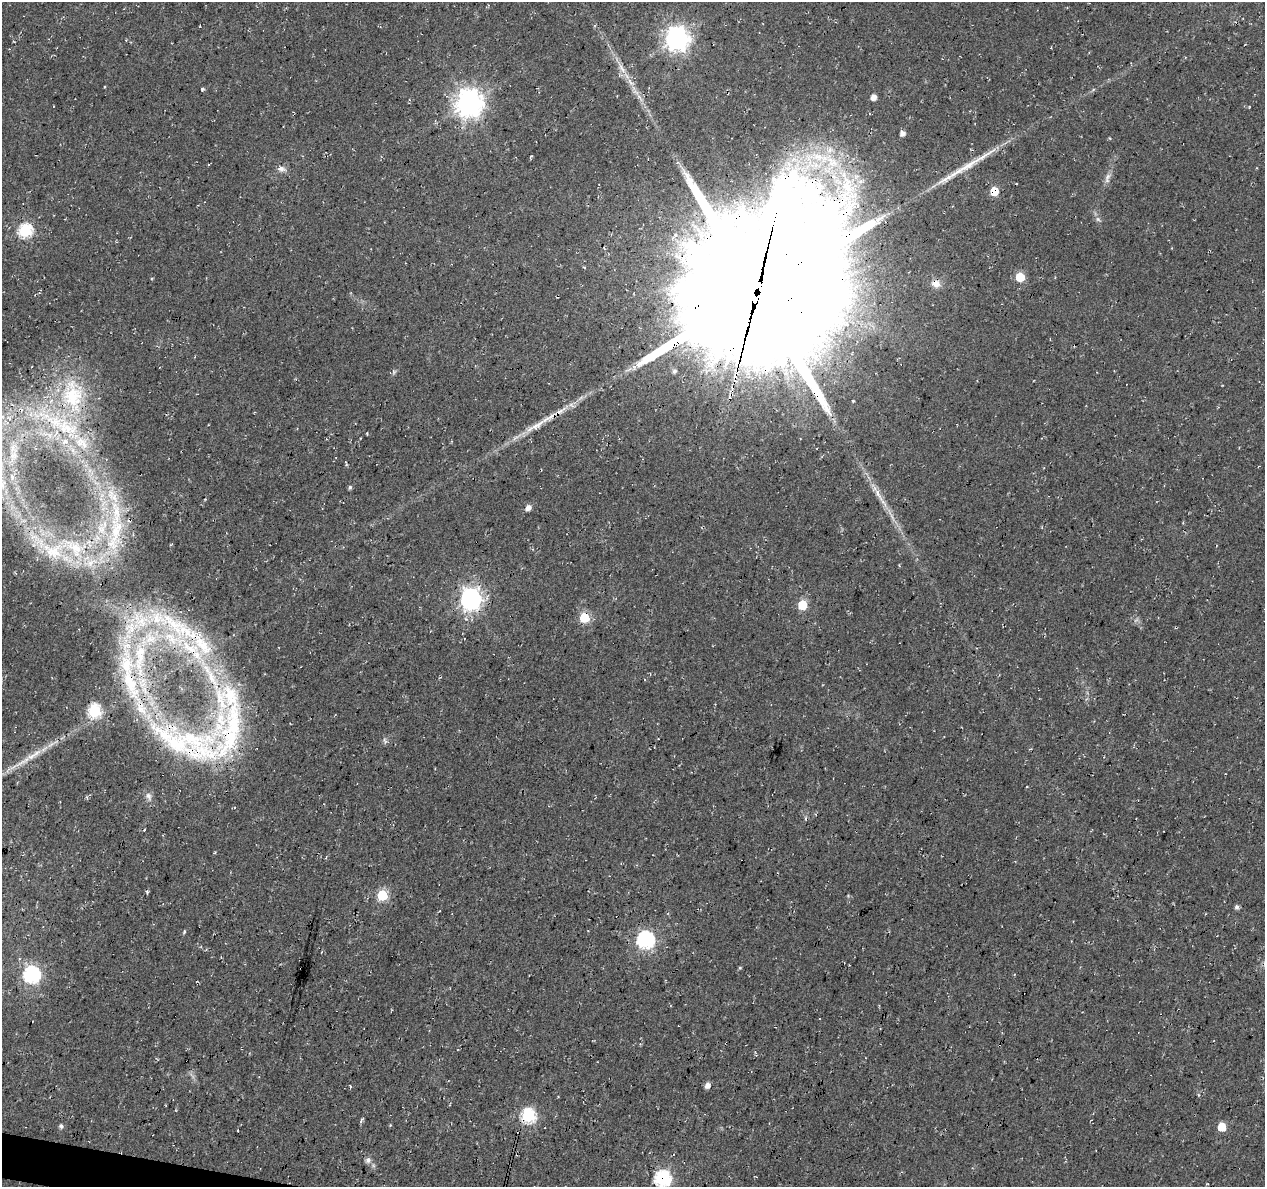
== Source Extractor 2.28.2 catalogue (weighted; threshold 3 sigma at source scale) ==
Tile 7 of 4 x 4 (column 3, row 2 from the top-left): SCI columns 2525-3787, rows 2595-3779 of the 5059 x 5250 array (HDU 1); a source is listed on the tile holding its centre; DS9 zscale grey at full resolution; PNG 1267 x 1189 px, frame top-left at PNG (2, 2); no overlay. Shown black and unused: <1% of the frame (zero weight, under 3 of 4 exposures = <1% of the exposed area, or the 3 px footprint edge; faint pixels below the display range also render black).
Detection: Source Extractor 2.28.2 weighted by HDU 2 'WHT'; one run over the whole footprint, this tile lists its part. Background 0.0177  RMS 0.0054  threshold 0.0241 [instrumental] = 3 sigma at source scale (4.5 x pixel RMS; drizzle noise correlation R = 1.50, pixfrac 1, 0.0396/0.0396 arcsec/px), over >= 5 px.
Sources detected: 91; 1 too faint to see at this stretch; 4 cosmic-ray / hot-pixel residue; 2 long thin detections or spike segments (spike, bleed or trail) — not listed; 25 inside a brighter listed object's ellipse — not listed separately; the other 59 listed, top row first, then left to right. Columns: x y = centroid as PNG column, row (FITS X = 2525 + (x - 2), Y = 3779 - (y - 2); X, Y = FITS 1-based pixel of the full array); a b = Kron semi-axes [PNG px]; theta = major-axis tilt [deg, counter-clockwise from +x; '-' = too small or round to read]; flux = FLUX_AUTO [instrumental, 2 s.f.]
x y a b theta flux
677 39 8 8 - 460
621 68 16 6 -62 4.4
630 82 14 5 -54 3.7
105 87 3 2 - 0.61
202 89 3 3 - 3.2
1093 90 5 3 - 0.7
873 97 5 4 - 3.9
469 103 9 9 - 660
1249 107 4 2 - 0.38
902 133 5 4 - 2.8
967 166 44 8 31 14
282 169 11 7 -7 2.6
1107 178 16 6 73 3.1
994 191 6 5 - 18
1098 219 7 4 -89 1.2
25 231 6 6 - 85
1020 277 5 5 - 22
936 284 13 10 -23 4.6
758 292 62 49 50 24000
674 371 7 6 - 1.9
394 372 7 6 - 1.1
73 395 55 34 -83 69
2 416 9 8 - 3.9
73 451 13 6 -58 4.1
13 455 27 13 70 17
2 483 19 14 -86 13
350 487 5 4 - 1.1
878 494 25 7 -64 6.2
102 495 9 6 72 3.3
528 507 5 5 - 3.7
115 534 67 21 78 49
73 547 56 26 -31 60
471 599 8 8 - 320
802 605 6 6 - 24
584 617 6 6 - 33
192 650 64 18 -40 52
140 658 69 20 87 65
230 696 61 36 -61 53
94 711 6 6 - 78
385 740 8 5 -70 1.2
51 744 14 5 40 2.9
197 747 103 40 -22 88
31 757 17 7 18 4.8
1027 787 3 2 - 0.39
148 796 13 8 -69 3
144 830 4 2 - 0.46
147 891 5 3 - 0.84
382 895 6 6 - 42
1237 907 5 5 - 1.6
184 932 6 4 82 0.66
645 940 7 7 - 160
740 968 5 3 - 0.52
31 974 7 7 - 150
707 1085 6 5 - 3.4
528 1115 7 6 - 98
61 1126 5 5 - 1.5
1222 1127 6 5 - 16
368 1160 8 7 - 2.2
662 1178 7 7 - 110
Overlapping masked pixels (flux is a lower limit): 12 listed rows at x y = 967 166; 994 191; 936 284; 758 292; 73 395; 115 534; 584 617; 192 650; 140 658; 197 747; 528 1115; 662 1178
Isophote crosses this tile's border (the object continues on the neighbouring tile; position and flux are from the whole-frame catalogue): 3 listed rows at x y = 2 416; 2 483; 662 1178